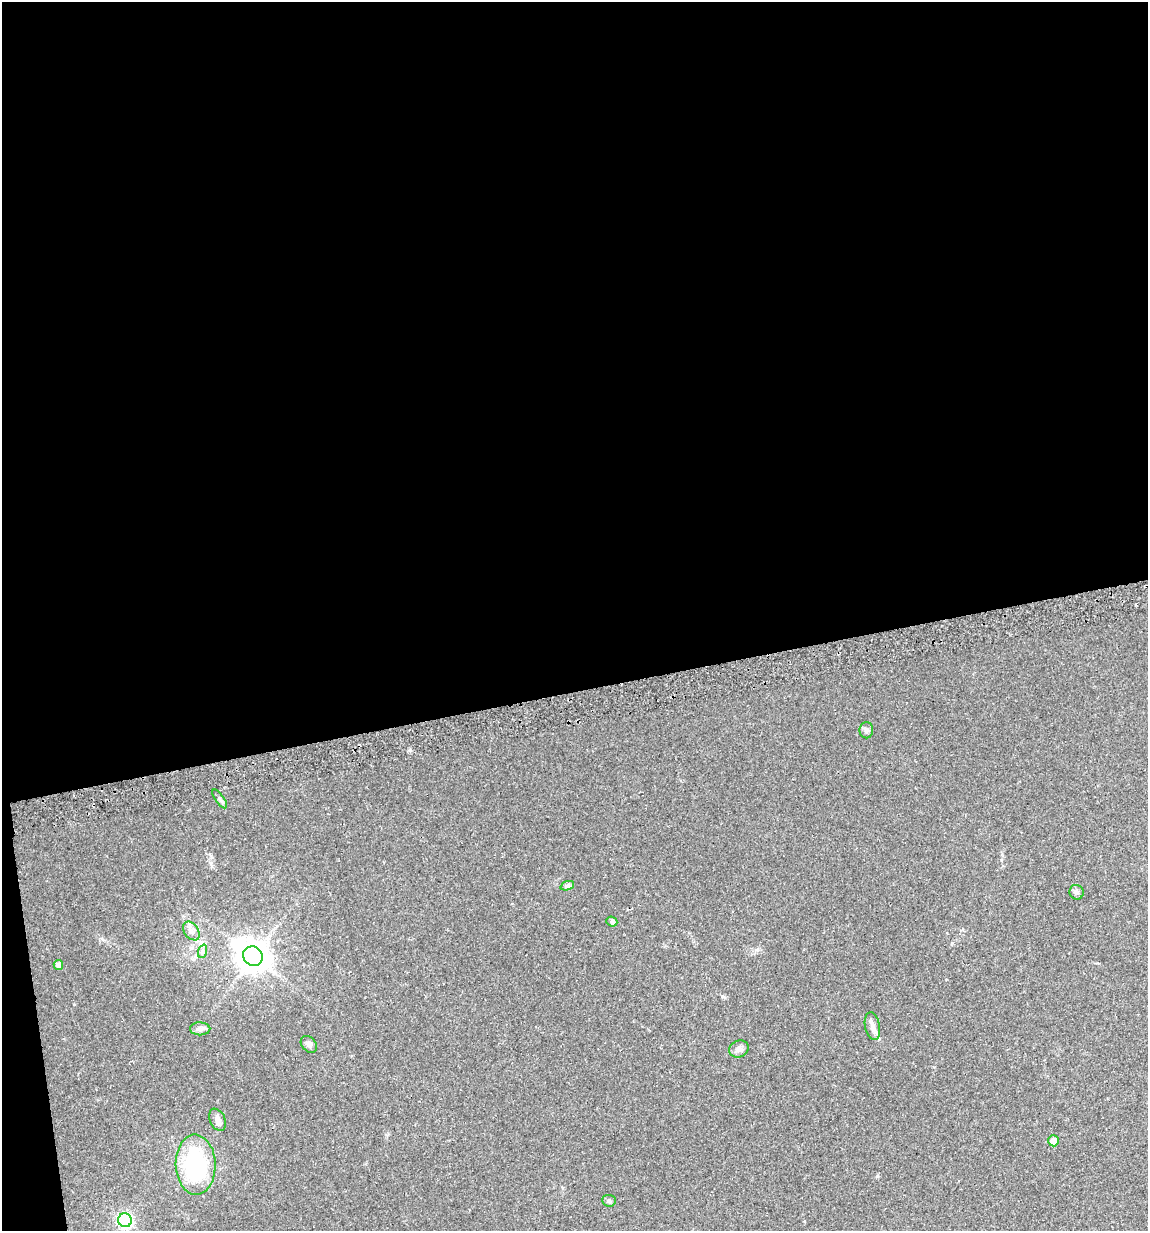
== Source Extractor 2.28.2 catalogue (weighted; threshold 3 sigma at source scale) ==
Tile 1 of 4 x 4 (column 1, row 1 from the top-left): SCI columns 37-1182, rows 3721-4949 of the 4700 x 4980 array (HDU 1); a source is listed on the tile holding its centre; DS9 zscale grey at full resolution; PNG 1150 x 1233 px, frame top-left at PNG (2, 2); each listed source drawn as its Kron ellipse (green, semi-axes under 4 px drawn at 4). Shown black and unused: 57% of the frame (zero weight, under 2 of 3 exposures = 2% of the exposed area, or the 3 px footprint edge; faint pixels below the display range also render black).
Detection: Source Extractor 2.28.2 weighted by HDU 2 'WHT'; one run over the whole footprint, this tile lists its part. Background 0.0534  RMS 0.0079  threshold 0.0354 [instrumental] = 3 sigma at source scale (4.5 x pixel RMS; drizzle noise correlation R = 1.50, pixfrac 1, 0.0396/0.0396 arcsec/px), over >= 5 px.
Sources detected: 18; all 18 listed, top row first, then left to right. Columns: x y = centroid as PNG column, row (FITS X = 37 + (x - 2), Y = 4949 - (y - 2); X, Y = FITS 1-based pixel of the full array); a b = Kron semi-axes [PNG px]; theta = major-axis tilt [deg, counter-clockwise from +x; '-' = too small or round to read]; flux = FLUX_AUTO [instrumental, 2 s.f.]
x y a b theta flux
866 730 8 7 - 2.5
220 799 11 4 -54 2
567 886 7 4 18 1.7
1077 892 7 7 - 2.2
612 922 5 4 - 2.1
191 931 10 7 -53 4
203 951 7 4 71 1.7
253 956 10 9 - 1200
58 965 5 4 - 4.6
872 1026 14 7 -79 4.5
200 1029 10 6 0 2.7
309 1044 9 7 -48 2.7
739 1049 10 8 24 3.6
217 1120 11 7 -65 4.3
1054 1141 5 5 - 4.8
196 1165 30 20 -88 81
609 1201 7 6 - 1.8
125 1220 7 6 - 160
Unlisted compact peaks at least as high as the median listed source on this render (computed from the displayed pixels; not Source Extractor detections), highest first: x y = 410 750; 877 1176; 722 996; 952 943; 74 1004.